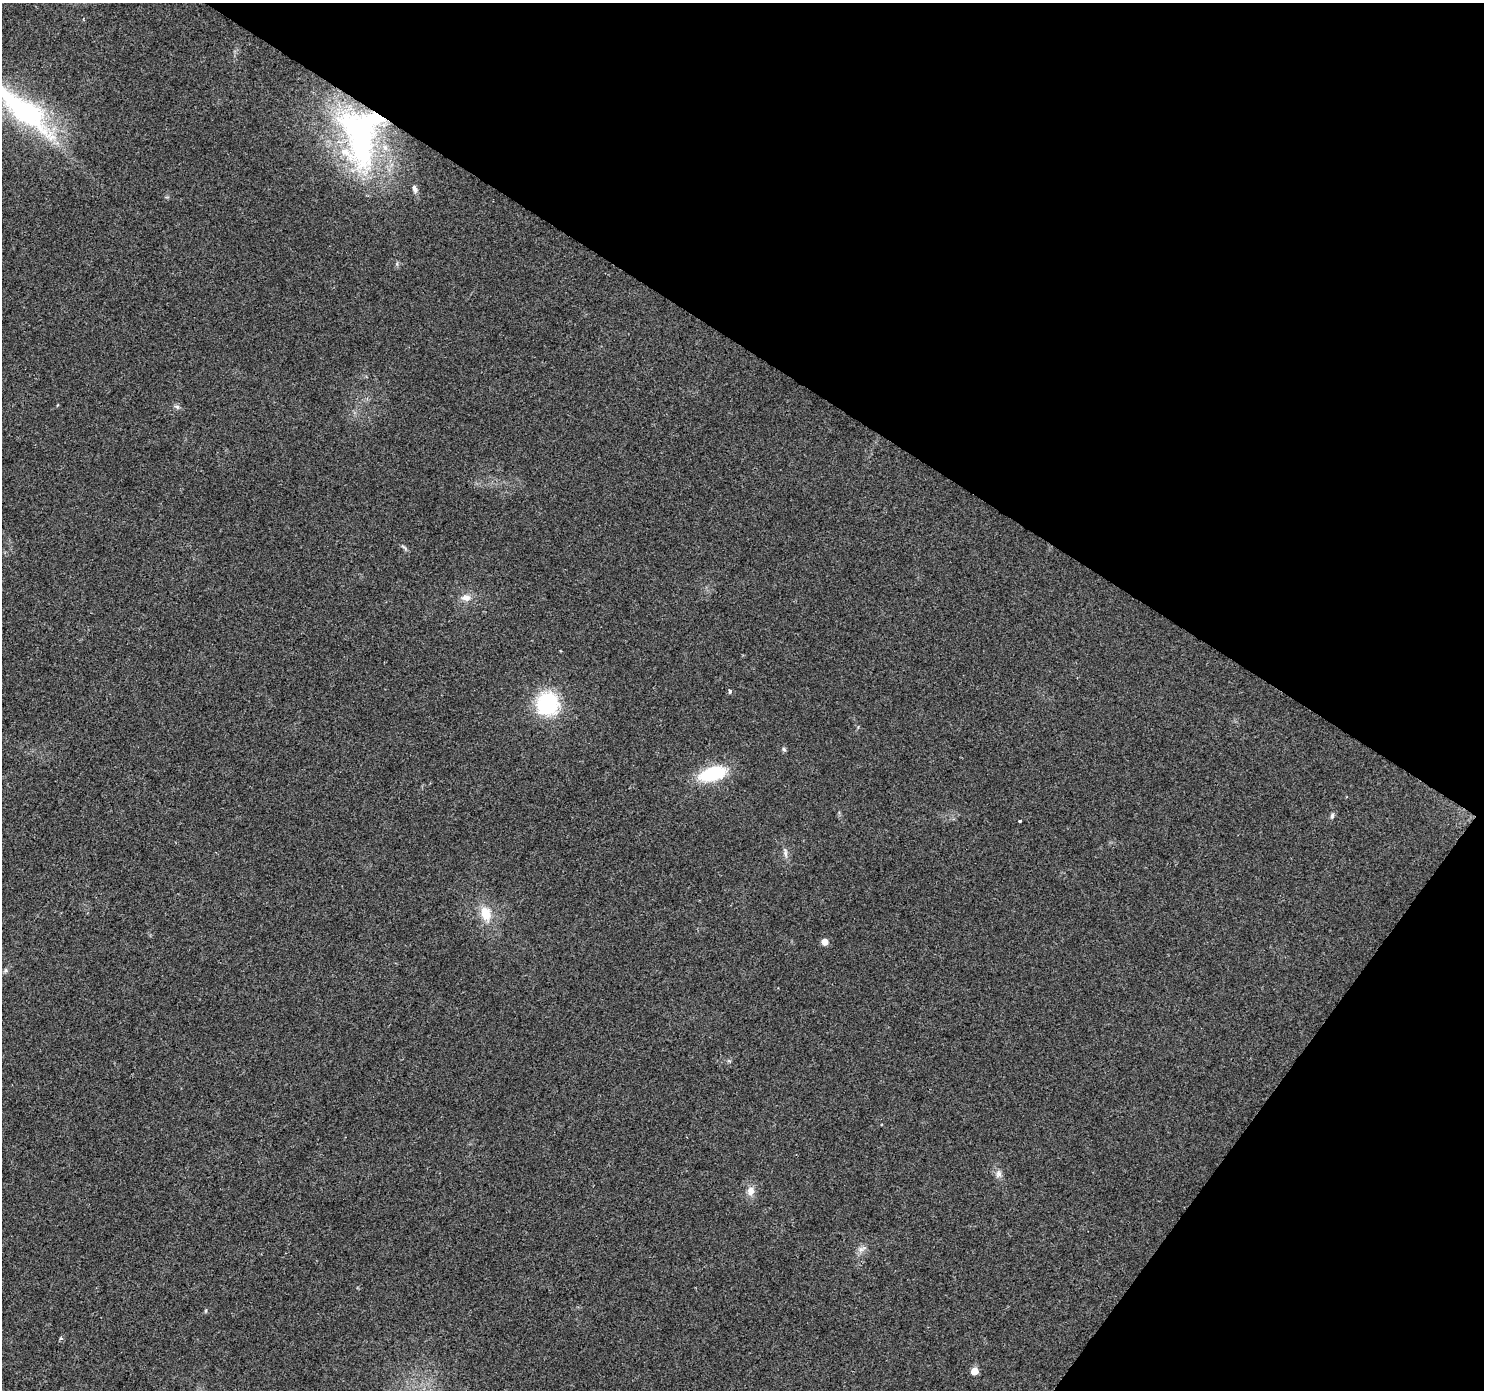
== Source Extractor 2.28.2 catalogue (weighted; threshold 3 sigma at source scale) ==
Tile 8 of 4 x 4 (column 4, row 2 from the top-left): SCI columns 4445-5926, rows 2960-4347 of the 5931 x 5986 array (HDU 1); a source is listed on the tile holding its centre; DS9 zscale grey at full resolution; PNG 1486 x 1392 px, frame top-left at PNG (2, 3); no overlay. Shown black and unused: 32% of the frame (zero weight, under 2 of 3 exposures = <1% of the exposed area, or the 3 px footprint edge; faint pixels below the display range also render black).
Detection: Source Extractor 2.28.2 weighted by HDU 2 'WHT'; one run over the whole footprint, this tile lists its part. Background 0.054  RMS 0.0069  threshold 0.0311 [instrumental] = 3 sigma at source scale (4.5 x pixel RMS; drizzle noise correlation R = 1.50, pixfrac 1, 0.0396/0.0396 arcsec/px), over >= 5 px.
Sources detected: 23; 1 inside a brighter object's white glare — not listed; the other 22 listed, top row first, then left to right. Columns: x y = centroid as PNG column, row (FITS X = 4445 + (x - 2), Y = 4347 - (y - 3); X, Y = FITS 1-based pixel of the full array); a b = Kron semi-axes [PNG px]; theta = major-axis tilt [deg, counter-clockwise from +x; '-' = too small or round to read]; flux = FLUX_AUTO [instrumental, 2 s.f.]
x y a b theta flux
23 109 97 24 -40 130
359 136 88 42 -79 170
415 189 12 6 -73 2.9
177 407 8 5 -29 1.7
404 547 12 3 -44 1.3
466 598 13 9 0 5.1
730 691 4 3 - 1.9
547 704 21 20 - 60
784 749 6 5 - 1.2
712 774 29 14 16 39
1332 816 7 5 74 1.5
1020 821 3 3 - 1.7
785 853 13 5 -85 2.7
486 914 17 11 -74 14
825 942 5 5 - 7.8
6 970 6 4 90 1.2
999 1174 11 8 -89 3.4
751 1191 13 10 81 5.1
861 1249 12 7 20 3.2
206 1311 6 4 88 0.77
61 1338 5 4 - 1.3
974 1371 5 5 - 14
Overlapping masked pixels (flux is a lower limit): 1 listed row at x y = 359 136
Isophote crosses this tile's border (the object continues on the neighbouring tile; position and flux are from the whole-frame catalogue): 1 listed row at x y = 23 109